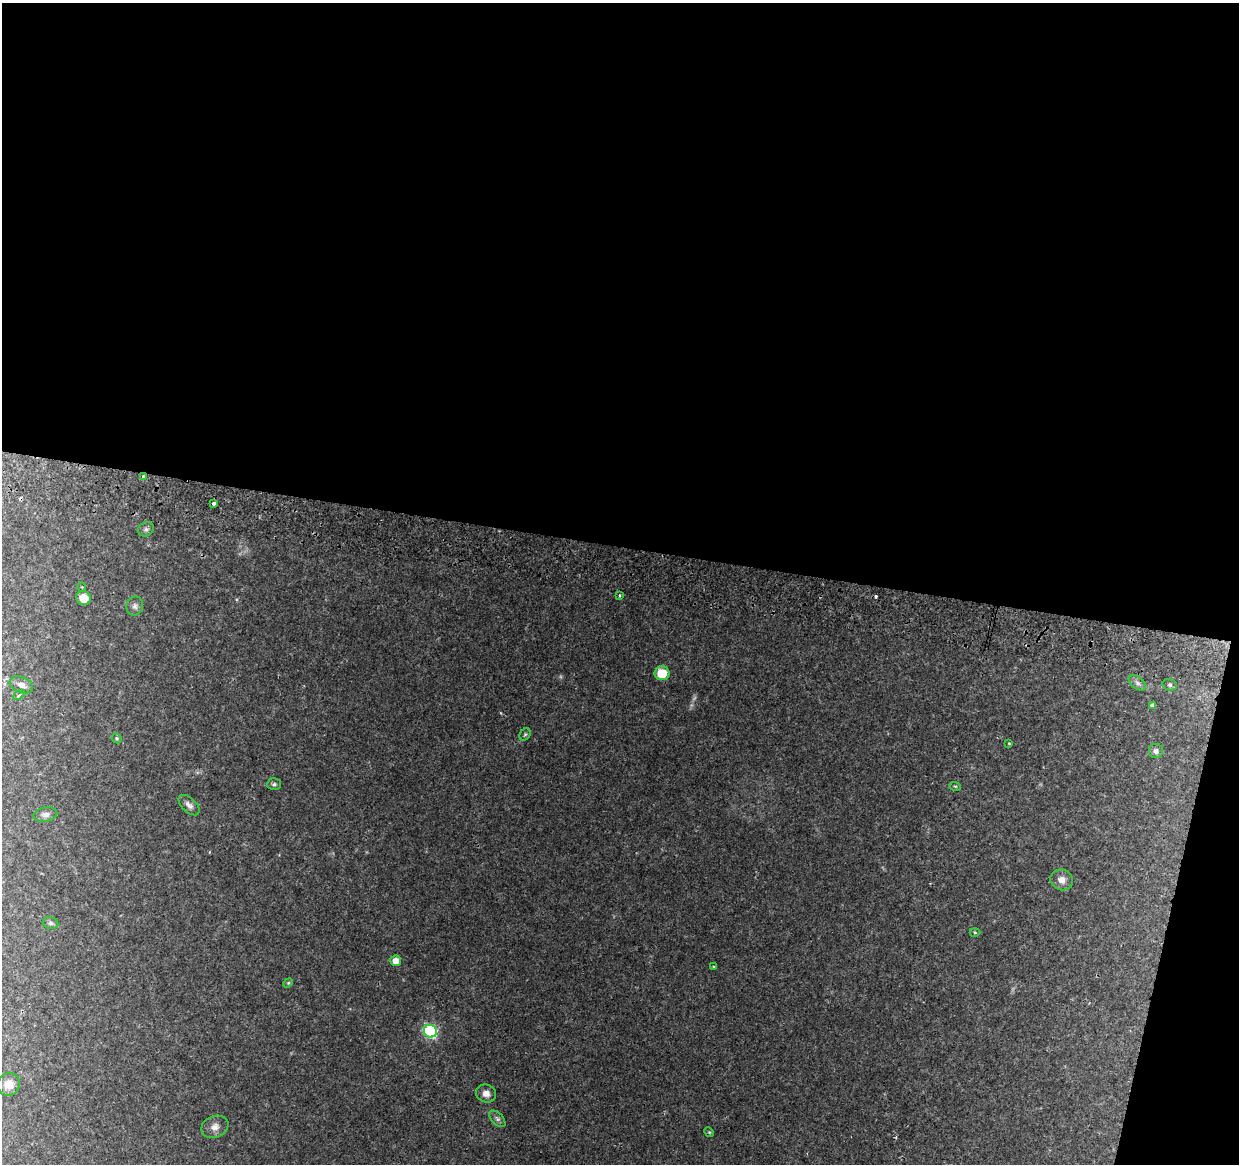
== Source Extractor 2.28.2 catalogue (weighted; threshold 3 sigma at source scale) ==
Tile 4 of 4 x 4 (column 4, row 1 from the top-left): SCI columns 3730-4966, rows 3816-4977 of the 4976 x 5248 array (HDU 1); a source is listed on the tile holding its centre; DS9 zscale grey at full resolution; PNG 1241 x 1166 px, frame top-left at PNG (2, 3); each listed source drawn as its Kron ellipse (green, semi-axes under 4 px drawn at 4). Shown black and unused: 49% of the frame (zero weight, under 2 of 3 exposures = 3% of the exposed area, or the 3 px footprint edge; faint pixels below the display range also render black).
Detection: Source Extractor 2.28.2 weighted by HDU 2 'WHT'; one run over the whole footprint, this tile lists its part. Background 0.0385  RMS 0.0038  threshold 0.0173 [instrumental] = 3 sigma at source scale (4.5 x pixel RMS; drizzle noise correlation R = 1.50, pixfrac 1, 0.0396/0.0396 arcsec/px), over >= 5 px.
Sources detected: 36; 1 too faint to see at this stretch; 2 cosmic-ray / hot-pixel residue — neither listed nor drawn; the other 33 listed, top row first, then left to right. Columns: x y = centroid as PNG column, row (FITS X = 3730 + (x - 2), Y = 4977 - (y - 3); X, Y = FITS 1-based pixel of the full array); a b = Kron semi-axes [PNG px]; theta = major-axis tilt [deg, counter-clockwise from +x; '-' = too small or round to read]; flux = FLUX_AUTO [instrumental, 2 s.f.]
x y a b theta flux
143 477 3 3 - 2.4
213 503 3 3 - 5.2
146 529 8 6 25 1.1
82 587 5 3 - 0.28
619 595 3 3 - 0.51
83 598 7 7 - 5.4
135 606 9 8 - 1.5
662 673 7 7 - 9.4
1137 683 10 6 -37 1.2
21 685 12 7 -21 2.4
1170 685 7 5 -15 0.75
19 695 6 3 33 0.77
1153 705 4 4 - 1.2
525 734 6 5 - 0.6
117 738 5 4 - 0.59
1009 743 3 3 - 0.3
1156 751 7 7 - 1.2
274 784 7 6 - 0.82
955 786 6 3 -18 0.45
189 805 13 7 -43 1.8
45 815 12 7 11 1.7
1062 880 11 10 - 2.8
50 923 8 6 -15 0.89
975 932 5 3 - 0.35
396 961 5 5 - 4.6
713 967 3 3 - 0.87
288 983 5 4 - 0.45
430 1031 6 6 - 63
9 1084 11 11 - 4.4
486 1094 10 9 - 2.4
497 1119 10 5 -45 1
215 1127 14 10 23 2.8
709 1132 5 4 - 0.43
Overlapping masked pixels (flux is a lower limit): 1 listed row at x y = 143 477